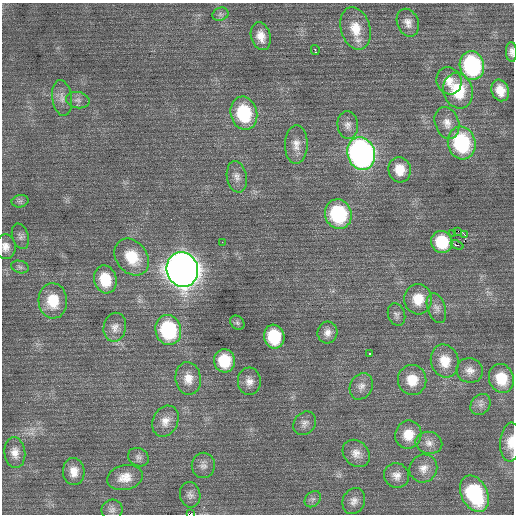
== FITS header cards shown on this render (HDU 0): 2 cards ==
NAXIS1  =                  512 / Axis length
NAXIS2  =                  512 / Axis length

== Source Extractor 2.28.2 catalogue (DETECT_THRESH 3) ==
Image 512 x 512 px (HDU 0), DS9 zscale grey, 1 PNG px = 1 image px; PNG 516 x 516 px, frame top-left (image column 1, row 512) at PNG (2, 3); each listed source drawn as its Kron ellipse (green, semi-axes under 4 px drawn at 4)
Background 0.376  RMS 0.8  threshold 2.41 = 3 sigma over >= 5 px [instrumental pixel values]
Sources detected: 72; all 72 listed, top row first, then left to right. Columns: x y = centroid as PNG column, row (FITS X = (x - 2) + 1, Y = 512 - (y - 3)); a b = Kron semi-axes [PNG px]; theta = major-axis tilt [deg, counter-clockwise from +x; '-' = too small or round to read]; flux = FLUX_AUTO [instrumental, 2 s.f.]
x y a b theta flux
220 14 8 6 20 150
408 23 14 10 -67 420
355 28 22 14 -74 1200
261 36 14 9 -74 590
315 50 5 3 - 240
511 52 10 5 -87 240
472 66 14 12 -77 6900
449 81 14 12 -63 580
500 90 11 8 -70 760
458 91 18 15 -73 2200
62 98 18 10 -81 450
78 100 12 8 -13 260
244 113 17 13 -76 3300
447 123 16 12 -71 570
348 125 13 10 -85 350
462 143 16 14 -76 4800
296 144 19 11 88 580
361 154 16 14 -73 21000
400 170 13 11 -75 970
237 177 16 10 -80 400
20 201 8 6 13 150
338 214 15 13 -73 4500
458 231 2 2 - 410
453 233 3 2 - 45
465 235 3 2 - 670
20 236 13 8 -73 220
222 242 2 2 - 77
442 242 11 10 - 1400
457 245 7 3 -22 300
5 247 12 10 -87 420
132 257 20 15 -52 1700
20 267 9 6 -17 150
182 270 17 15 -74 69000
105 279 14 11 -76 1500
418 299 15 14 - 1100
53 301 18 14 -87 1500
436 308 15 9 -71 310
396 315 11 8 -69 210
237 323 8 6 -46 150
115 327 14 11 78 430
168 330 15 13 -77 4500
327 332 11 10 - 370
274 337 12 10 -81 2500
369 354 3 3 - 190
224 361 11 10 - 1800
445 361 17 14 -75 1100
470 370 13 12 - 480
188 378 16 12 -82 700
501 378 15 12 -71 1500
412 380 15 14 - 1100
249 381 14 11 -87 450
361 386 14 11 62 370
480 404 11 9 50 310
165 421 16 12 64 600
305 423 12 10 50 300
408 435 14 13 - 1000
511 442 19 10 85 770
429 443 13 11 -13 430
15 453 15 10 -84 490
356 453 15 12 -47 490
138 457 11 8 -29 230
203 465 12 11 - 330
423 468 14 13 - 550
74 471 14 10 -88 590
397 476 13 12 - 450
125 477 18 12 12 780
474 494 19 13 -63 4800
190 495 13 10 -80 310
313 499 9 7 46 190
354 501 13 11 66 380
112 510 10 10 - 270
191 514 2 2 - 680
At the frame edge (FLAGS 8, measured only in part): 4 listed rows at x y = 511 52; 5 247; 511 442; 191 514